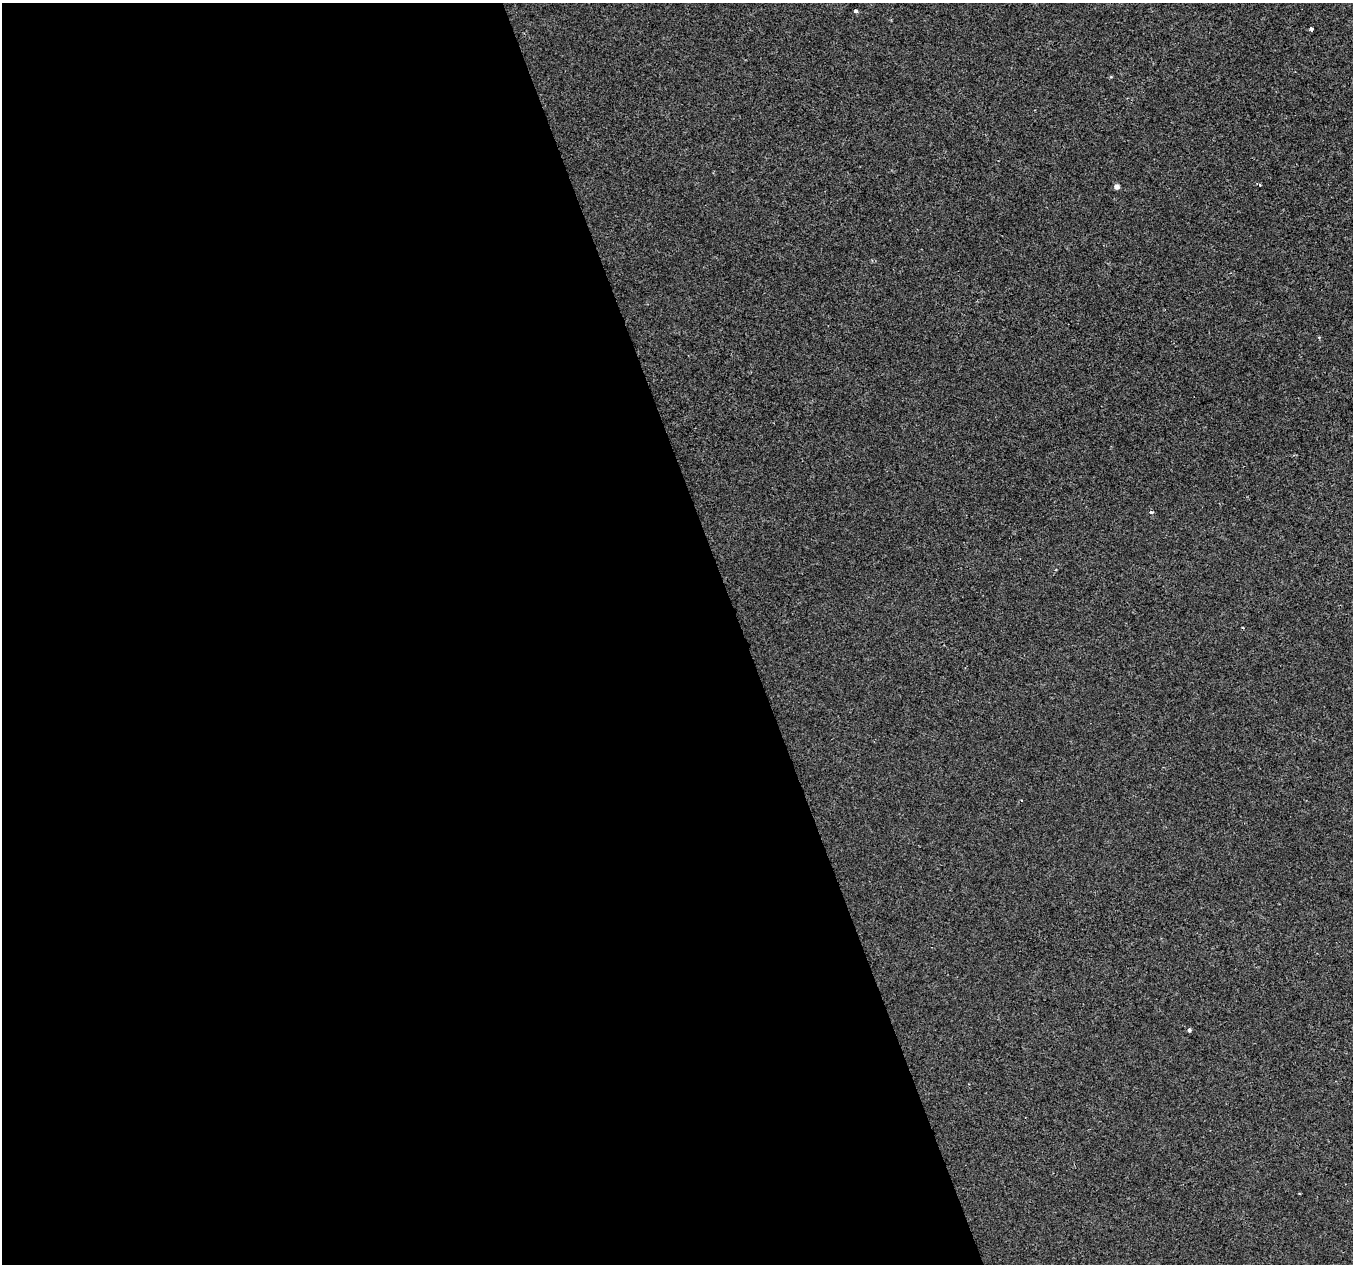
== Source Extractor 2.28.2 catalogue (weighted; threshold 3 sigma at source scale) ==
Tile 9 of 4 x 4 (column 1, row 3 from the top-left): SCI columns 3-1353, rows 1383-2644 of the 5406 x 5232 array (HDU 1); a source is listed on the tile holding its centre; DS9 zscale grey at full resolution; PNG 1355 x 1266 px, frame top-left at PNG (2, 3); no overlay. Shown black and unused: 55% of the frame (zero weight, under 2 of 3 exposures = <1% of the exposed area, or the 3 px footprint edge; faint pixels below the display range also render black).
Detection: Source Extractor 2.28.2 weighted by HDU 2 'WHT'; one run over the whole footprint, this tile lists its part. Background 4.27e-04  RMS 0.0026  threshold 0.0116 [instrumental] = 3 sigma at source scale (4.5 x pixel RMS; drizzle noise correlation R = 1.50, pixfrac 1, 0.0396/0.0396 arcsec/px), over >= 5 px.
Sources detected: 7; all 7 listed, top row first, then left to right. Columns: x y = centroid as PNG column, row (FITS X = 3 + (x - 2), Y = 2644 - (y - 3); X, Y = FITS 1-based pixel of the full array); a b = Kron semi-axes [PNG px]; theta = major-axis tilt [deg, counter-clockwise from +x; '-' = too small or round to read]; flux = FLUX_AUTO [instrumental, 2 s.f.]
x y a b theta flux
856 11 5 4 - 0.53
1311 29 3 3 - 4.8
1111 77 5 3 - 0.23
1117 187 4 4 - 1.7
1319 337 4 4 - 0.25
1151 512 3 3 - 1.4
1189 1030 3 3 - 2